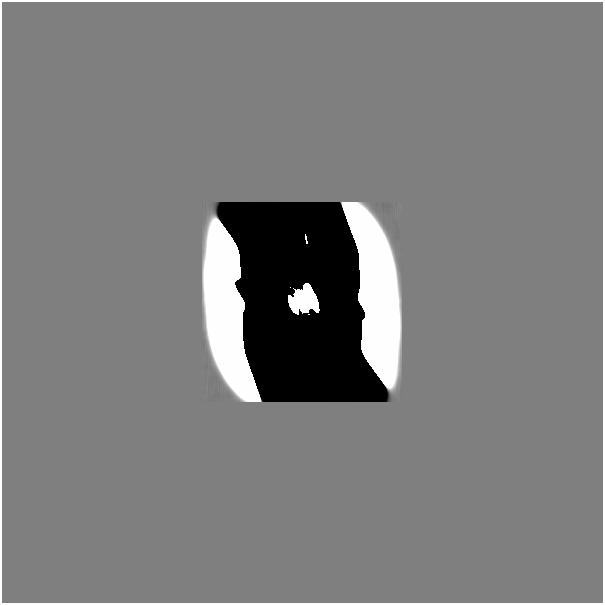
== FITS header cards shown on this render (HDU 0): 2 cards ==
NAXIS1  =                  601
NAXIS2  =                  601

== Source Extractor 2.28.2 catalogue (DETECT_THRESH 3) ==
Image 601 x 601 px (HDU 0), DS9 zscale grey, 1 PNG px = 1 image px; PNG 605 x 605 px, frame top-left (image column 1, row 601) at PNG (2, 2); no overlay
Background 0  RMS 1.5e-36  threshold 4.60e-36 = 3 sigma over >= 5 px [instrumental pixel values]
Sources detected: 6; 3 with non-positive FLUX_AUTO (blend fragments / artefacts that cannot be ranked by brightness) are not listed; the other 3 listed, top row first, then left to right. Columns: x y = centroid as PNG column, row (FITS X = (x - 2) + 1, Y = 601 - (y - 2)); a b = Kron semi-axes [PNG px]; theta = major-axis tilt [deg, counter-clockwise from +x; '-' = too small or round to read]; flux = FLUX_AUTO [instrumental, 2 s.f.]
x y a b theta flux
306 240 4 2 - 7.0e-11
302 301 16 10 -64 1.6e+01
446 591 48 27 0 3.0e-17
At the frame edge (FLAGS 8, measured only in part): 1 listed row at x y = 446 591
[3 non-positive-flux detections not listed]